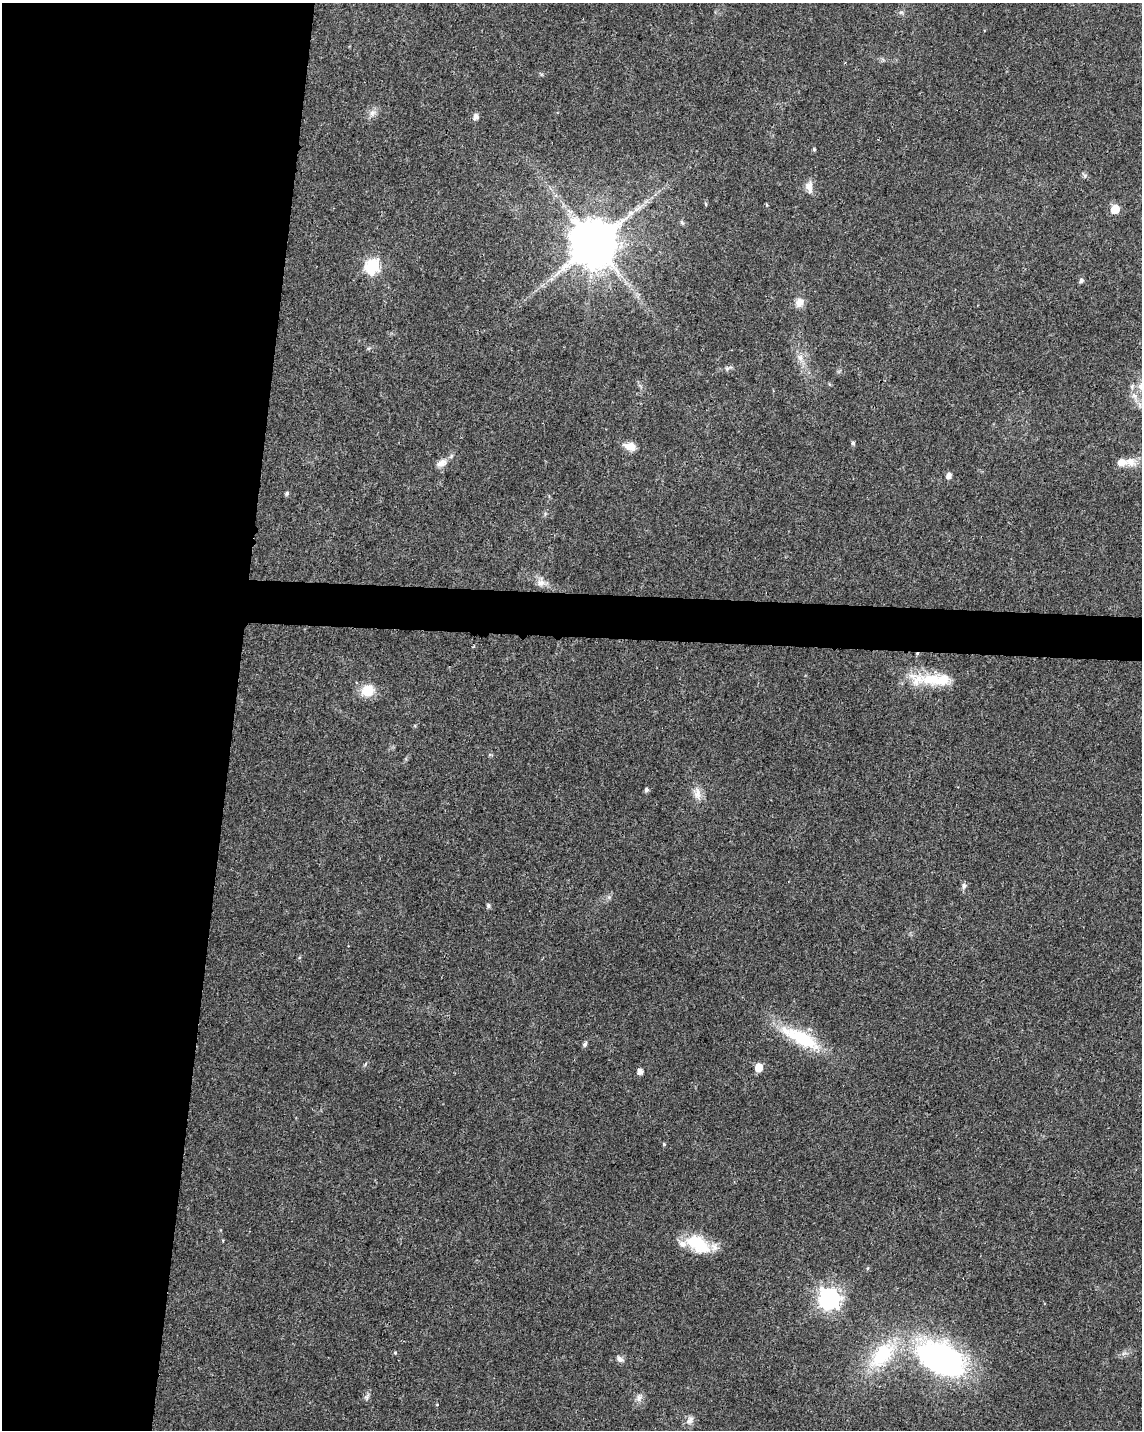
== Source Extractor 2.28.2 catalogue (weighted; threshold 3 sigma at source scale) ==
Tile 5 of 4 x 3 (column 1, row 2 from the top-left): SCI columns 4-1143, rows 1661-3088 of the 4573 x 4801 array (HDU 1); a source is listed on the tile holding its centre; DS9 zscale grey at full resolution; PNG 1144 x 1432 px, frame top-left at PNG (2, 3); no overlay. Shown black and unused: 23% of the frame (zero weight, under 3 of 4 exposures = <1% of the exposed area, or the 3 px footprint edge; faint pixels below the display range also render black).
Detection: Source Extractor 2.28.2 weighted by HDU 2 'WHT'; one run over the whole footprint, this tile lists its part. Background 0.0197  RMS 0.0028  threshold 0.0128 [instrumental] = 3 sigma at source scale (4.5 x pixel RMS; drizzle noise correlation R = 1.50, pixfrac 1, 0.0396/0.0396 arcsec/px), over >= 5 px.
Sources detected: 47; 2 inside a brighter listed object's ellipse — not listed separately; the other 45 listed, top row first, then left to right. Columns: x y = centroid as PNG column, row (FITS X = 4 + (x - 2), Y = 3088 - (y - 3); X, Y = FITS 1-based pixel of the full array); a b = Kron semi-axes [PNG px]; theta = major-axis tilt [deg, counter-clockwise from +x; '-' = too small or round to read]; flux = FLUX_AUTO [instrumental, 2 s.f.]
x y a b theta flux
901 12 7 4 0 0.54
845 63 3 3 - 0.27
372 113 10 8 65 1.6
475 117 6 5 - 1.6
814 149 4 4 - 0.39
1085 175 8 6 -59 0.58
809 187 16 9 -78 2.1
706 204 5 3 - 0.29
767 205 4 4 - 0.3
1115 209 6 5 - 7.6
682 222 8 5 -62 0.54
594 243 13 12 - 1500
373 266 7 6 - 45
1081 280 5 5 - 0.78
799 302 14 11 55 2.2
800 357 9 8 - 1.6
728 368 13 4 31 0.7
853 443 5 5 - 0.53
630 446 14 8 -15 3
1130 462 13 12 - 2.9
441 463 16 9 31 2.2
948 475 5 5 - 1.7
287 493 5 4 - 0.56
540 582 13 10 68 2
936 680 55 15 -4 12
368 690 12 11 - 6.6
646 790 5 4 - 0.7
697 794 20 9 -85 2.6
964 886 8 6 88 0.82
609 897 5 5 - 0.56
488 906 6 5 - 0.64
801 1038 58 17 -27 16
585 1044 6 5 - 0.77
759 1068 6 5 - 5.8
640 1071 5 5 - 1.7
664 1144 5 4 - 0.35
698 1244 32 18 -31 11
829 1299 8 8 - 170
395 1353 5 4 - 0.34
882 1355 46 25 50 20
620 1359 11 7 -42 1.1
941 1359 54 31 -29 76
639 1398 10 8 62 1.4
437 1404 4 3 - 0.2
690 1420 12 9 60 1.6
Unlisted compact peaks at least as high as the median listed source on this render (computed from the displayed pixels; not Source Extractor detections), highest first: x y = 366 1397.